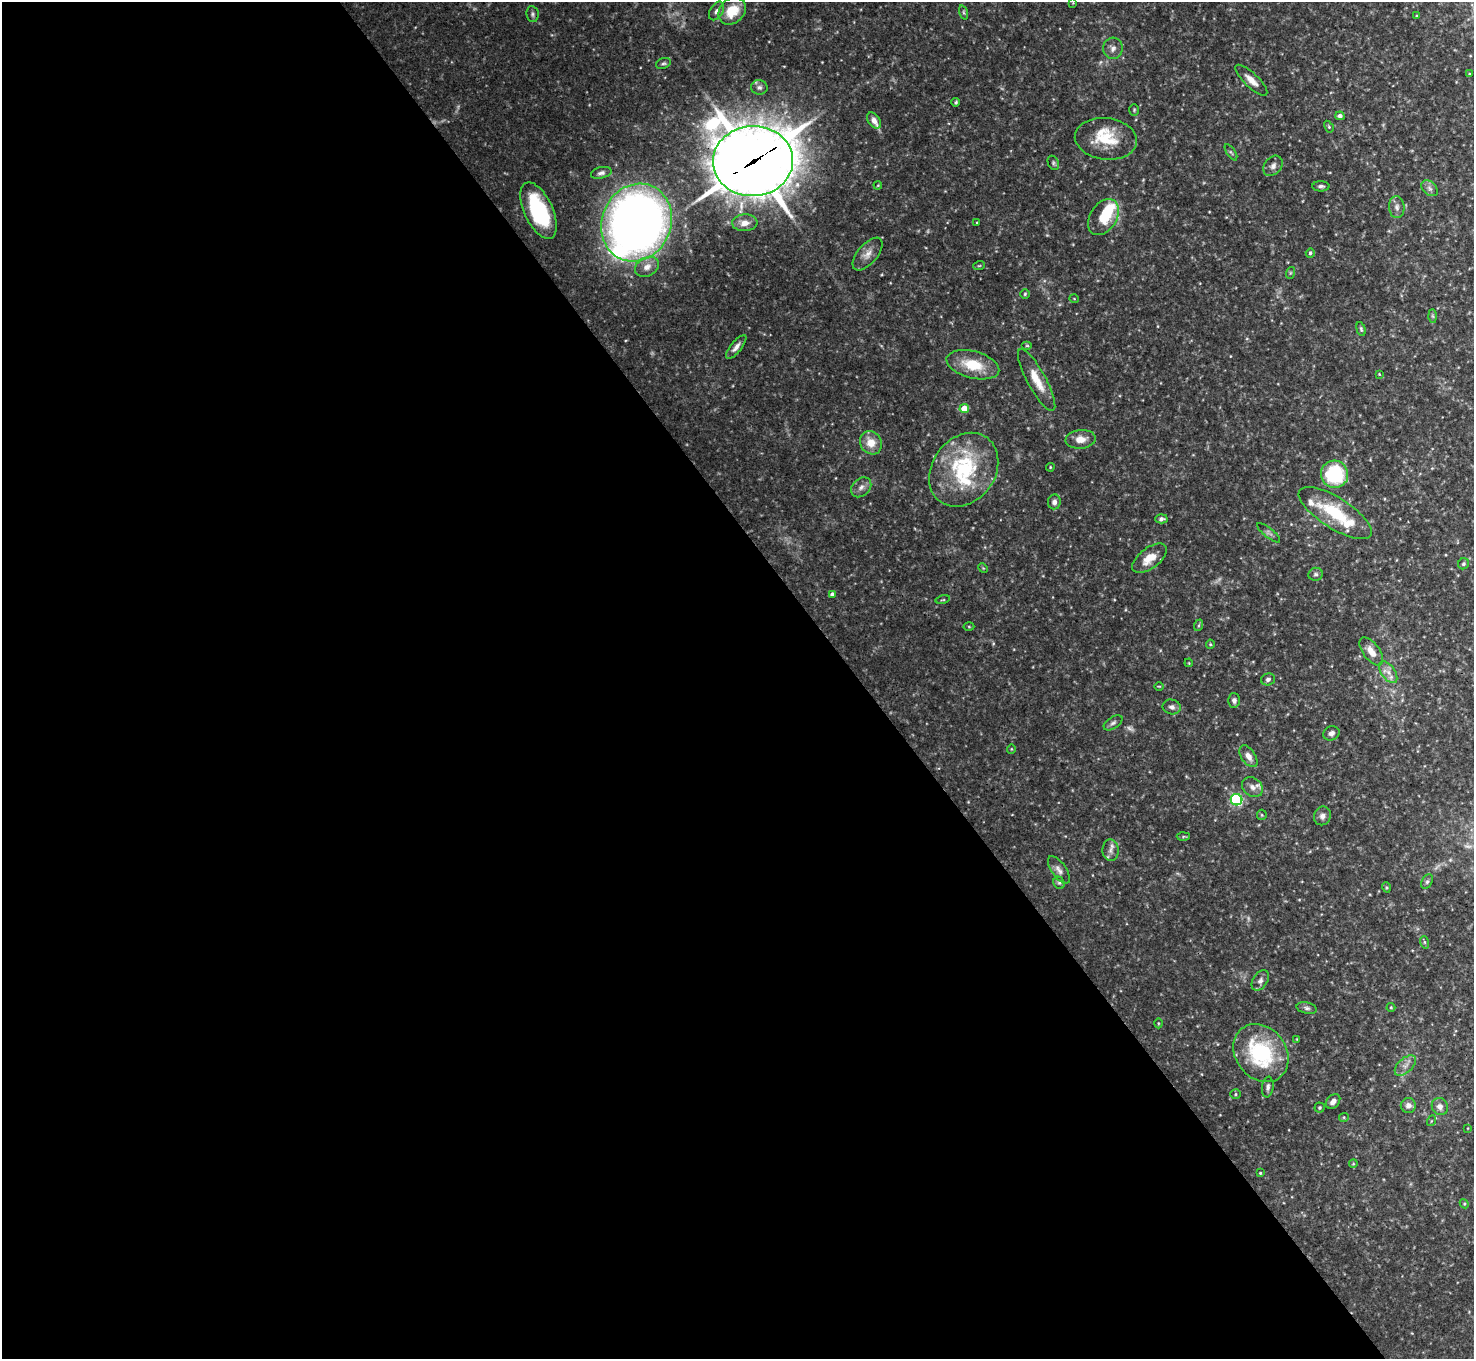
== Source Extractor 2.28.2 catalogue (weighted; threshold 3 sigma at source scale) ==
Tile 9 of 4 x 4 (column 1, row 3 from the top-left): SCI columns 15-1486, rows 1677-3033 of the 5915 x 5917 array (HDU 1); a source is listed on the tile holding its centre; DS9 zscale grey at full resolution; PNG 1476 x 1361 px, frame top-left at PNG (2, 2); each listed source drawn as its Kron ellipse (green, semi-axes under 4 px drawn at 4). Shown black and unused: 58% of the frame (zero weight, under 3 of 4 exposures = <1% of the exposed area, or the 3 px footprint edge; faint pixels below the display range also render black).
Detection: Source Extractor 2.28.2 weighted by HDU 2 'WHT'; one run over the whole footprint, this tile lists its part. Background 0.133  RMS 0.0052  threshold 0.0235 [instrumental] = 3 sigma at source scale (4.5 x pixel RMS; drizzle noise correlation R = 1.50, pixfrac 1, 0.05/0.05 arcsec/px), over >= 5 px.
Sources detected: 119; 5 too faint to see at this stretch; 1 inside a brighter object's white glare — neither listed nor drawn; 7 inside a brighter listed object's ellipse — not listed separately; the other 106 listed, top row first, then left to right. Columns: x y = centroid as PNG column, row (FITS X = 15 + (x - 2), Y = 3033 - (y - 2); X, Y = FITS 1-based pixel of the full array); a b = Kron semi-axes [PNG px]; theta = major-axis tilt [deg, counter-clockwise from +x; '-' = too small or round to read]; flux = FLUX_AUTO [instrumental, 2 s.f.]
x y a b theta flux
1073 3 4 4 - 0.41
716 11 10 6 59 1.9
732 11 15 12 44 13
963 12 7 3 -71 0.77
532 14 8 6 -81 1.2
1416 16 4 3 - 0.44
1113 48 10 9 - 2.9
663 63 7 5 21 1
1469 74 3 3 - 0.43
1251 80 21 7 -43 5
759 87 8 7 - 1.7
956 102 4 4 - 0.8
1134 110 6 5 - 0.71
1340 116 4 4 - 2
874 121 9 6 -56 3
1329 127 6 4 -59 0.66
1106 139 31 21 -7 19
1231 152 9 3 -56 0.85
753 161 40 35 3 2300
1053 163 7 5 -63 1
1273 166 11 8 50 2.5
601 173 10 5 13 1.8
878 185 4 3 - 0.4
1321 186 8 5 -1 1.3
1430 188 9 6 -42 2
1397 207 11 7 -87 2.4
539 211 30 14 -65 45
1103 217 20 13 57 17
636 222 40 34 66 510
745 223 12 8 2 4.7
977 223 3 2 - 0.46
1310 253 5 4 - 0.92
867 254 20 10 49 4.8
979 266 6 3 19 0.64
647 267 12 9 28 4.3
1290 273 6 4 71 0.68
1025 294 5 4 - 0.78
1074 299 5 3 - 0.39
1433 316 6 4 -88 0.83
1361 329 7 4 -75 0.89
1027 346 5 3 - 0.51
736 347 14 5 51 2.8
973 365 27 13 -15 17
1379 374 4 3 - 0.36
1037 380 35 9 -62 10
964 409 4 4 - 10
1081 439 15 9 5 5.5
871 443 12 10 -60 7.7
1050 467 4 3 - 0.49
964 470 40 31 54 48
1334 474 14 13 - 37
861 487 11 8 43 2.7
1054 502 7 6 - 2
1335 513 42 15 -32 28
1161 519 6 4 3 1.5
1269 533 14 4 -39 1.6
1149 558 20 10 37 8.2
1463 564 6 5 - 0.94
983 568 5 4 - 0.57
1316 574 7 6 - 1.4
832 594 4 4 - 2.8
943 600 7 3 13 0.55
1199 625 6 4 71 0.76
969 627 5 3 - 0.54
1210 644 4 4 - 0.58
1371 651 16 8 -54 5
1189 663 4 3 - 0.45
1388 672 12 6 -55 3.5
1268 679 7 6 - 1.6
1159 686 4 3 - 0.39
1234 700 7 6 - 1.6
1172 707 9 7 -12 1.9
1113 723 10 5 33 1.5
1331 733 8 7 - 1.9
1011 749 5 3 - 0.41
1248 756 12 7 -55 3.8
1252 787 11 9 -39 3.2
1236 800 6 5 - 63
1262 815 5 5 - 0.65
1322 816 9 8 - 2.6
1183 837 6 4 2 0.74
1111 850 11 8 -88 2.5
1059 870 16 7 -56 2.8
1427 882 8 5 63 1.1
1059 883 6 5 - 1
1386 887 5 3 - 0.64
1424 942 6 4 -71 0.66
1260 981 11 7 57 2.3
1391 1007 4 4 - 0.5
1307 1008 10 5 -12 1.5
1158 1023 5 3 - 0.53
1297 1039 3 3 - 0.38
1261 1053 31 25 -52 49
1405 1065 13 7 43 2.9
1268 1087 10 5 82 1.6
1235 1094 5 4 - 0.69
1333 1101 8 6 47 2.6
1408 1105 7 7 - 2.6
1440 1106 9 8 - 2.8
1319 1108 5 5 - 0.76
1344 1117 5 4 - 0.61
1431 1121 5 3 - 0.47
1468 1128 3 2 - 0.31
1353 1164 4 3 - 0.47
1260 1173 3 3 - 0.61
1464 1204 5 4 - 0.56
Overlapping masked pixels (flux is a lower limit): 1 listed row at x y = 753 161